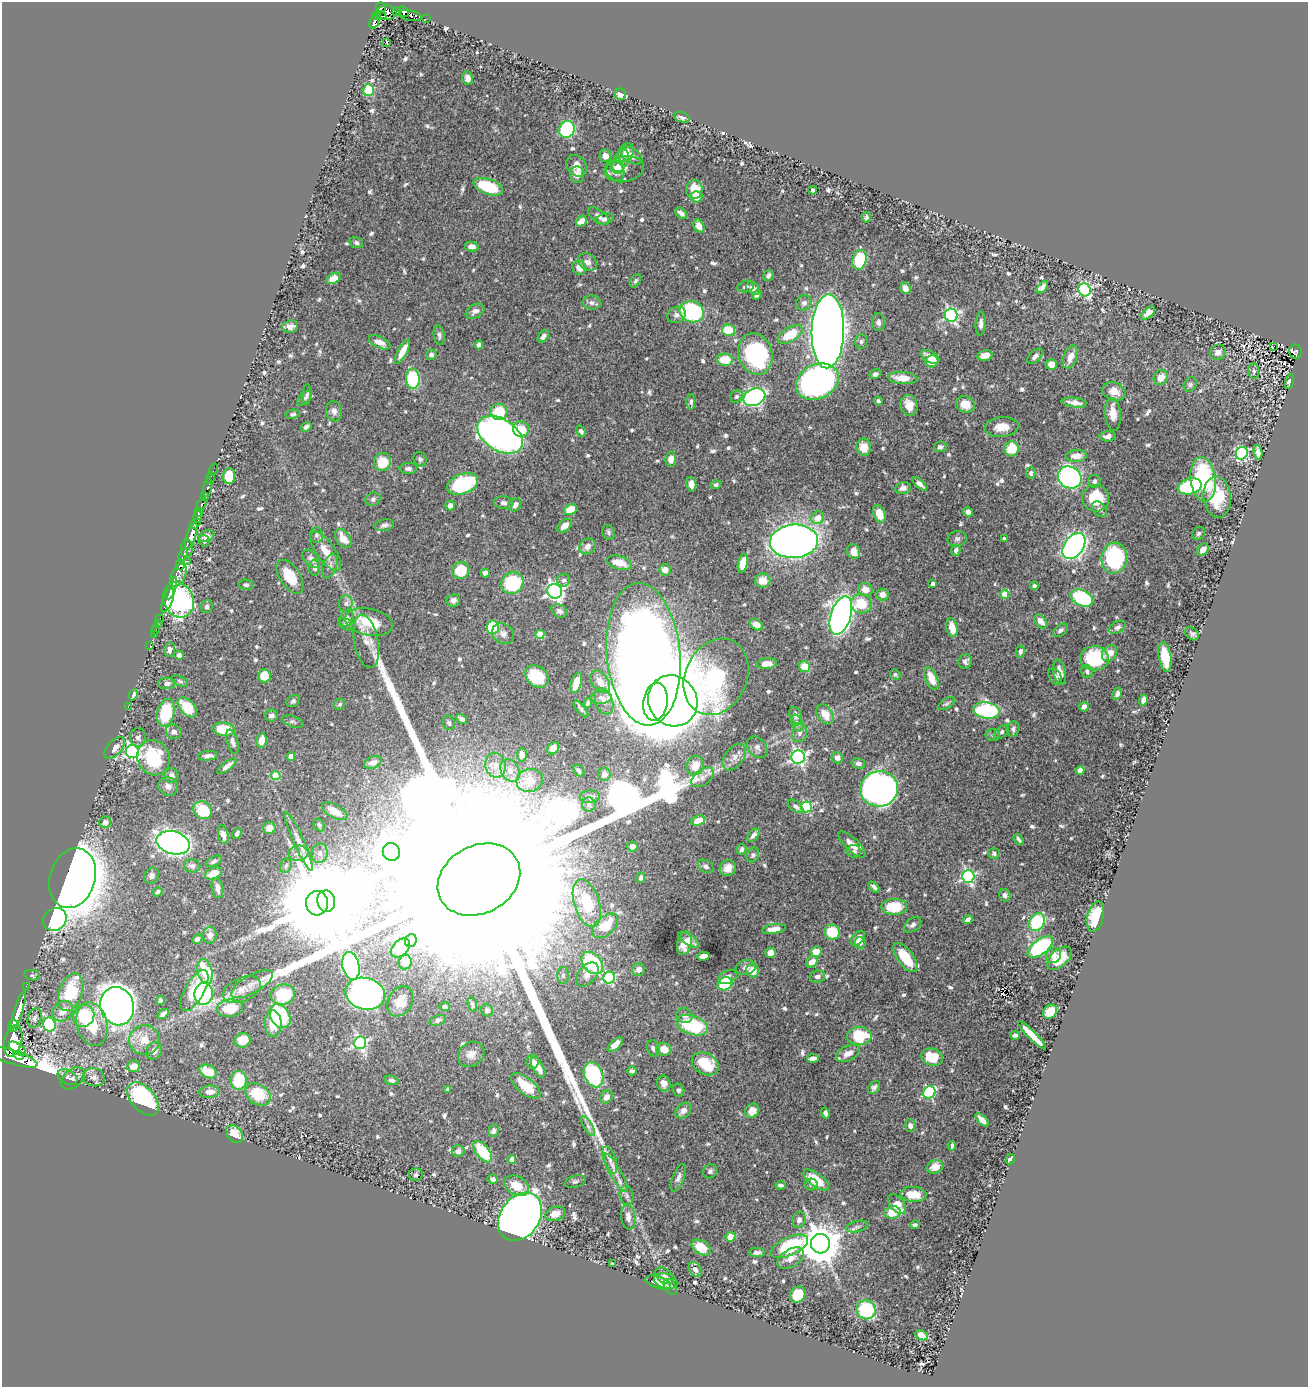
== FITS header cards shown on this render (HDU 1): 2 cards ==
NAXIS1  =                 1306
NAXIS2  =                 1385

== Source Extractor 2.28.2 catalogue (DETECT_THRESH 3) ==
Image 1306 x 1385 px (HDU 1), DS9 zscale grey, 1 PNG px = 1 image px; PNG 1310 x 1389 px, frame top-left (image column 1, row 1385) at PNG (2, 2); each listed source drawn as its Kron ellipse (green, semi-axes under 4 px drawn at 4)
Background 0.391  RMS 0.012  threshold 0.0361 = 3 sigma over >= 5 px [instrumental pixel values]
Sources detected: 720; of the 720, the 500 brightest by FLUX_AUTO listed and drawn (220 fainter detections omitted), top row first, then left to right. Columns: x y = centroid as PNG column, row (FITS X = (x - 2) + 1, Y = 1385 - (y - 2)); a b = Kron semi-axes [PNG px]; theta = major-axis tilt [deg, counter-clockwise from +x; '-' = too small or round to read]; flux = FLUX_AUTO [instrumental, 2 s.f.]
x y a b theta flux
381 8 5 4 - 220
397 12 3 2 - 10
404 12 6 4 -45 210
386 13 10 7 2 320
376 15 4 2 - 54
381 16 5 2 - 41
410 16 11 5 -12 180
427 19 2 2 - 4.6
374 21 8 4 67 120
386 42 3 2 - 4.7
468 78 7 5 -80 3.9
369 90 6 5 - 33
620 94 6 5 - 3.4
682 117 8 5 -20 3.4
567 130 9 7 63 68
626 153 10 7 61 7.3
631 155 12 7 -33 5.7
605 156 6 6 - 6.2
620 161 12 7 63 4.5
576 166 12 9 -51 6.9
618 167 6 6 - 5.2
624 169 20 12 11 6.6
615 171 11 8 -54 9.1
577 175 8 7 - 5.2
488 187 15 7 -20 39
694 189 9 8 - 18
813 190 4 3 - 2.5
697 197 6 5 - 8.7
681 213 7 4 -37 3.3
598 216 12 6 -35 3.2
866 217 5 4 - 2
605 219 9 5 14 2.9
581 221 6 4 40 6.6
699 226 7 5 -60 7.4
356 243 7 5 -19 1.9
472 247 7 4 -12 4.4
860 260 10 7 74 60
588 262 10 8 -33 4.6
579 268 7 6 - 7.7
768 275 6 4 57 2.6
334 278 7 5 30 7.7
635 281 7 5 58 2.1
746 286 8 6 12 2.9
1043 287 7 4 54 3.6
753 288 7 5 -35 5
905 288 6 5 - 6
1085 290 6 6 - 140
757 295 5 4 - 2.7
592 303 9 7 -6 3.4
804 303 8 7 - 3.1
475 311 10 6 30 3.8
692 312 12 10 -18 100
1148 313 8 4 43 4.4
676 315 9 8 - 3.5
951 315 6 6 - 160
878 322 9 6 -85 3.2
981 324 12 5 86 3.8
290 326 8 6 5 4.4
728 330 6 5 - 25
828 331 37 16 89 2300
790 334 14 7 32 28
439 335 10 5 -81 2.3
543 336 7 4 57 3.2
861 341 7 6 - 2.1
380 342 11 5 -25 7.9
479 345 4 4 - 3.6
1274 346 4 3 - 12
402 351 13 4 61 10
1218 352 8 7 - 3.3
1296 352 7 6 - 91
755 354 21 16 -72 98
431 355 5 5 - 2.5
985 355 7 5 12 6.6
1035 356 9 5 44 2.8
930 357 10 6 -28 7.9
1070 357 12 6 70 6.6
725 360 8 6 -5 22
932 361 6 6 - 12
1051 364 5 5 - 8.2
1254 371 8 5 -88 1.9
875 374 6 5 - 2.8
1161 377 8 6 57 8.1
903 378 15 6 -4 12
413 379 10 7 -87 65
1289 381 7 4 77 92
817 382 22 17 27 300
1190 385 8 6 58 1.8
1114 391 12 9 -21 7.9
307 394 10 4 86 1.7
736 397 7 5 46 2
754 397 11 8 24 220
304 398 9 5 47 2
878 401 4 3 - 2
691 402 8 4 89 1.9
1074 403 13 4 -7 5.7
965 404 9 8 - 12
909 405 10 8 -76 9.8
334 411 10 7 -75 3.8
499 412 8 8 - 21
293 414 7 4 12 1.9
1113 414 16 8 -85 10
306 427 5 4 - 3
1002 427 17 9 6 11
521 429 8 8 - 15
581 431 6 4 -55 2.4
500 435 25 16 -33 500
1108 436 8 5 5 3.5
864 447 8 7 - 8.9
940 447 6 5 - 2.3
1012 449 7 7 - 22
1258 452 7 4 -83 4.5
1242 453 6 6 - 100
1076 456 10 6 4 9.3
420 459 7 6 - 1.8
671 459 7 5 86 5.5
382 462 9 8 - 19
214 469 6 2 72 4.6
408 469 8 5 2 2.7
1031 473 6 5 - 2.3
229 476 8 6 87 22
1070 477 12 10 -30 220
210 478 6 2 71 6.5
1203 479 22 12 -83 72
1094 481 6 6 - 2.5
463 484 16 10 21 74
691 484 7 5 -80 4.3
920 484 9 4 -42 4.4
716 485 5 4 - 1.8
1190 486 12 7 14 54
208 487 10 4 80 43
903 488 8 6 12 4
204 497 3 3 - 88
1217 497 20 13 -84 30
1096 498 13 13 - 33
373 499 8 6 26 2.2
504 503 10 6 -7 3.2
201 505 8 3 64 120
450 505 5 4 - 4.3
515 505 7 5 46 5.2
1100 509 9 6 -47 2.5
570 510 7 5 29 17
199 512 4 3 - 180
968 512 5 4 - 4.3
880 514 9 6 -68 13
198 517 6 4 80 310
818 518 7 6 - 10
195 524 6 3 41 220
384 525 10 5 11 2.7
565 526 8 5 39 7.2
608 532 7 6 - 2.1
1198 533 7 6 - 1.9
316 535 7 6 - 2.6
191 536 14 4 72 850
207 536 8 5 21 4.4
343 538 10 6 -56 12
957 539 9 7 12 2.6
1004 539 4 3 - 1.9
204 541 6 5 - 2
794 541 24 16 4 780
587 546 9 7 44 4.7
1074 546 14 9 54 300
187 548 8 6 87 360
956 550 5 4 - 2.6
1203 550 7 5 50 5.9
326 551 23 9 -55 13
854 552 7 6 - 9
183 555 8 3 67 160
1114 558 15 13 81 86
311 559 11 6 -45 3.8
187 561 3 2 - 44
619 563 13 6 -15 14
743 563 9 5 76 13
180 565 5 4 - 260
330 566 13 7 71 4
315 568 8 5 88 3.2
461 570 9 8 - 29
665 570 6 5 - 5.9
485 573 4 4 - 7
178 575 12 7 65 280
290 577 19 10 -57 24
564 580 6 6 - 2.4
763 580 7 7 - 9.2
512 583 11 10 - 55
933 584 4 3 - 3
246 585 7 5 -2 2
1034 586 4 4 - 1.8
172 588 11 3 72 730
865 590 7 6 - 8.3
555 591 7 7 - 280
882 594 6 6 - 6
1005 594 4 4 - 19
1082 598 12 7 -27 83
168 600 12 5 68 790
179 600 18 15 -66 140
453 600 7 6 - 3.2
346 603 8 7 - 2.8
861 604 10 9 - 19
207 606 7 6 - 2.2
559 611 8 6 -29 2.8
841 616 20 10 72 480
160 618 3 2 - 16
346 619 8 6 67 4.2
1041 621 8 5 -50 7.3
369 622 24 13 -11 27
158 623 3 2 - 7.2
756 624 7 5 -37 5.9
347 625 8 5 -25 3.2
493 627 7 6 - 47
952 627 9 5 -78 12
1117 627 9 5 30 2.5
156 629 5 2 - 8.2
1060 630 8 5 40 2.4
503 634 12 9 -37 4.2
540 634 4 4 - 26
1192 634 8 6 -41 2.4
154 635 3 2 - 8.8
366 641 27 12 -79 10
150 646 3 2 - 11
170 649 7 5 80 3.5
1020 651 6 4 78 2.2
1110 653 9 6 53 9.3
643 654 71 36 -85 3600
179 655 4 4 - 3.2
1165 657 15 6 -81 24
1094 658 14 12 1 48
965 661 7 6 - 2.8
767 664 10 5 6 8.7
805 667 6 5 - 15
1060 672 12 6 -79 6.8
1087 672 6 5 - 2.1
895 674 5 5 - 1.8
264 676 6 6 - 15
1055 676 9 6 -63 2.7
537 677 13 10 -37 28
716 677 39 31 66 130
931 678 12 6 -68 13
180 681 9 4 -25 1.8
600 682 12 8 -55 8.8
167 683 9 5 2 3.8
576 683 10 5 73 10
1117 694 6 4 65 2.9
133 695 6 4 62 3.3
601 698 10 6 3 3
1143 700 6 4 75 4.4
293 701 7 5 37 1.9
604 701 13 8 -72 4.9
673 701 26 24 -56 1800
655 702 19 12 82 790
588 703 5 4 - 1.9
340 704 6 5 - 1.9
946 704 9 5 31 1.8
128 706 3 2 - 30
187 707 12 7 -47 27
1084 707 5 4 - 3.8
581 709 10 4 -51 1.8
987 711 13 8 -7 110
166 713 14 8 77 43
825 714 11 7 -57 10
271 715 7 6 - 3.1
796 715 9 6 -69 3.2
462 719 6 4 -32 2.4
293 722 11 5 -18 2.1
449 723 7 6 - 1.9
797 723 9 5 -65 2.4
224 729 11 6 -6 24
1013 729 7 6 - 2.6
174 732 8 7 - 3.9
1001 732 9 5 40 2
800 733 9 7 72 3.6
993 735 7 6 - 1.9
138 737 9 8 - 3
262 740 7 5 79 10
233 742 12 5 -74 3.1
757 747 12 9 -50 4.2
115 748 13 7 47 5.5
553 748 7 5 48 5.1
132 752 6 6 - 210
522 755 7 5 -89 4.2
208 756 10 5 8 3.5
291 756 4 4 - 5.8
734 757 15 9 53 6.6
798 757 7 6 - 210
154 758 18 16 -67 51
837 758 6 5 - 4.1
373 762 9 5 22 4.8
858 763 7 5 -15 3.2
496 765 12 10 -79 8.7
227 766 11 4 38 4.7
695 766 10 8 66 9.9
1080 770 4 4 - 6.9
510 771 12 9 -60 7.2
579 771 7 4 -55 2.5
604 774 7 6 - 5.2
171 776 7 7 - 3.5
276 776 4 4 - 26
703 777 13 7 36 4.7
530 780 13 11 18 18
168 786 10 8 -41 4.3
879 789 19 17 16 440
590 797 10 6 4 5.1
589 804 7 6 - 2.6
796 806 9 5 -37 3
806 807 5 5 - 78
203 810 10 8 -36 29
335 811 14 6 -29 13
698 820 7 5 23 8.5
105 822 6 6 - 4.3
319 825 7 5 -62 1.8
269 828 6 6 - 5.3
237 833 5 3 - 1.9
223 835 9 5 -78 5.5
753 835 7 4 50 3.6
1019 839 6 3 -54 2.2
299 842 31 5 -66 7.5
173 843 17 11 -14 420
852 844 17 6 -43 9.7
632 846 5 5 - 4.6
742 849 5 5 - 2.6
854 851 7 6 - 2.5
391 852 9 8 - 1100
299 853 10 7 7 4.9
320 853 10 8 77 5.5
994 854 6 5 - 1.9
753 855 7 6 - 2
214 861 8 4 28 2.2
192 866 8 6 -5 3.3
286 866 7 5 67 1.9
706 866 8 6 -29 2.9
728 868 8 7 - 7
213 873 9 5 24 12
152 876 8 7 - 2.8
968 876 6 6 - 140
73 878 30 22 73 1400
641 878 5 4 - 2.1
479 879 43 34 28 310000
874 887 6 3 -44 2
217 888 10 5 -78 5.2
158 892 5 4 - 1.9
1005 895 6 5 - 3.4
326 901 11 9 -80 16000
317 903 12 11 - 9700
587 903 25 12 -72 29
894 907 13 8 2 30
1095 917 15 8 76 29
55 919 12 11 - 130
968 920 5 4 - 3.5
1037 922 9 7 53 51
913 925 10 6 38 2.8
605 926 15 9 41 20
774 929 12 4 8 7.7
832 932 8 7 - 31
210 935 8 6 81 5.4
858 938 8 5 46 7.5
197 939 5 4 - 2.7
689 940 12 5 -32 7.6
411 941 7 5 70 3
684 943 12 7 78 11
860 943 6 5 - 4.4
1040 947 15 7 37 100
400 948 11 7 44 23
816 952 5 5 - 8.4
770 953 5 5 - 7.6
1053 955 8 7 - 4
703 956 6 4 6 5.3
905 957 17 7 -53 23
1059 958 14 8 42 15
405 962 7 6 - 7.3
812 962 6 5 - 6.9
592 963 13 8 -48 68
351 966 14 8 -77 130
746 967 10 7 14 3.6
638 969 6 6 - 4.5
753 971 7 6 - 9.6
205 972 13 7 -76 50
587 974 14 8 51 6.4
32 975 8 5 -9 1.9
563 975 8 6 90 2.5
817 976 7 6 - 3.1
728 977 10 6 24 4.7
609 978 6 6 - 96
252 984 23 9 30 9.2
725 984 7 6 - 43
26 986 2 2 - 6.6
242 990 20 11 24 12
194 991 23 9 61 25
71 992 19 11 70 46
204 994 11 9 82 97
283 994 12 10 13 42
365 994 20 15 -15 460
160 1000 4 4 - 2.4
400 1001 16 12 60 12
472 1004 8 4 -71 1.8
117 1006 19 16 -73 640
445 1006 5 4 - 2.5
230 1008 13 8 9 25
487 1010 6 5 - 2.5
18 1011 20 4 72 1000
63 1011 11 9 44 9.2
1050 1012 8 6 46 20
163 1014 6 4 36 3.5
684 1015 8 7 - 2.8
84 1016 11 10 - 34
280 1016 13 9 -57 62
35 1018 10 6 72 3.1
438 1020 8 5 19 2.7
49 1024 7 6 - 87
92 1024 22 15 -77 31
273 1024 13 8 -89 17
692 1025 16 9 -18 57
13 1026 6 5 - 340
1015 1035 5 3 - 2.6
1032 1035 19 4 -45 13
859 1036 12 9 3 32
144 1040 15 14 - 14
243 1040 8 7 - 14
13 1041 16 8 77 1800
360 1043 6 6 - 160
615 1044 9 4 45 7.7
653 1048 8 6 -69 2.9
17 1049 10 5 -36 680
664 1049 7 6 - 9.6
154 1051 9 7 61 4.9
848 1053 13 7 27 7.3
471 1054 14 11 38 7.3
19 1055 6 4 -26 330
12 1057 27 7 -18 1700
932 1057 11 8 -18 25
813 1058 6 4 8 4.6
533 1062 7 6 - 3.6
705 1064 14 10 -28 31
134 1066 6 5 - 10
538 1067 11 5 -62 8.9
632 1071 5 4 - 2
208 1072 9 6 -25 17
593 1075 13 9 -67 79
67 1077 11 7 -32 3.4
94 1077 11 9 -14 5.2
73 1078 14 9 39 4.2
239 1080 9 8 - 35
392 1080 7 4 -15 2.2
664 1083 8 6 -70 5.6
526 1086 18 8 -38 23
874 1087 7 5 51 2.7
448 1090 4 4 - 3.7
679 1090 6 5 - 2
209 1092 10 6 7 5.7
929 1092 6 5 - 94
258 1094 13 10 -32 29
606 1097 7 5 50 5.4
143 1099 19 11 -48 110
683 1111 9 6 42 5
752 1111 7 6 - 8.5
825 1113 5 3 - 2.6
982 1120 8 4 -45 5.5
588 1126 11 4 -58 2.8
910 1126 6 5 - 3.4
493 1131 6 5 - 3.2
235 1134 10 7 -50 16
952 1146 5 3 - 1.9
458 1151 6 6 - 3.3
483 1152 12 6 -51 39
512 1159 4 4 - 6.6
1010 1159 5 3 - 2
610 1160 14 6 -70 5.1
935 1167 8 6 17 8.4
710 1171 7 6 - 2.2
616 1173 22 6 -60 7.2
416 1175 7 6 - 1.7
678 1178 14 5 68 3.9
493 1179 5 5 - 3.1
816 1180 15 6 -36 21
575 1182 10 5 15 2.2
811 1184 6 5 - 1.8
780 1185 5 3 - 2.4
517 1186 13 9 -28 15
914 1194 13 7 -5 17
627 1195 10 7 -75 2.7
897 1204 11 7 -50 11
892 1212 8 6 8 21
555 1214 10 7 15 8.1
520 1217 26 19 55 930
628 1217 12 7 -82 5.5
799 1220 8 6 75 3.2
915 1225 4 3 - 1.9
857 1226 11 5 14 2.7
730 1237 5 4 - 17
820 1244 9 9 - 2600
789 1246 20 9 24 65
701 1248 10 7 -32 17
757 1252 8 4 -1 3
791 1258 14 8 33 7.4
612 1264 3 3 - 1.8
695 1269 8 6 -53 3.8
665 1276 10 7 -36 2.8
666 1281 12 7 -16 4.1
658 1283 13 5 -20 5.9
670 1287 9 5 -59 3
798 1295 8 7 - 26
866 1310 10 9 - 56
921 1335 6 4 -26 7.2
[220 fainter detections neither listed nor drawn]